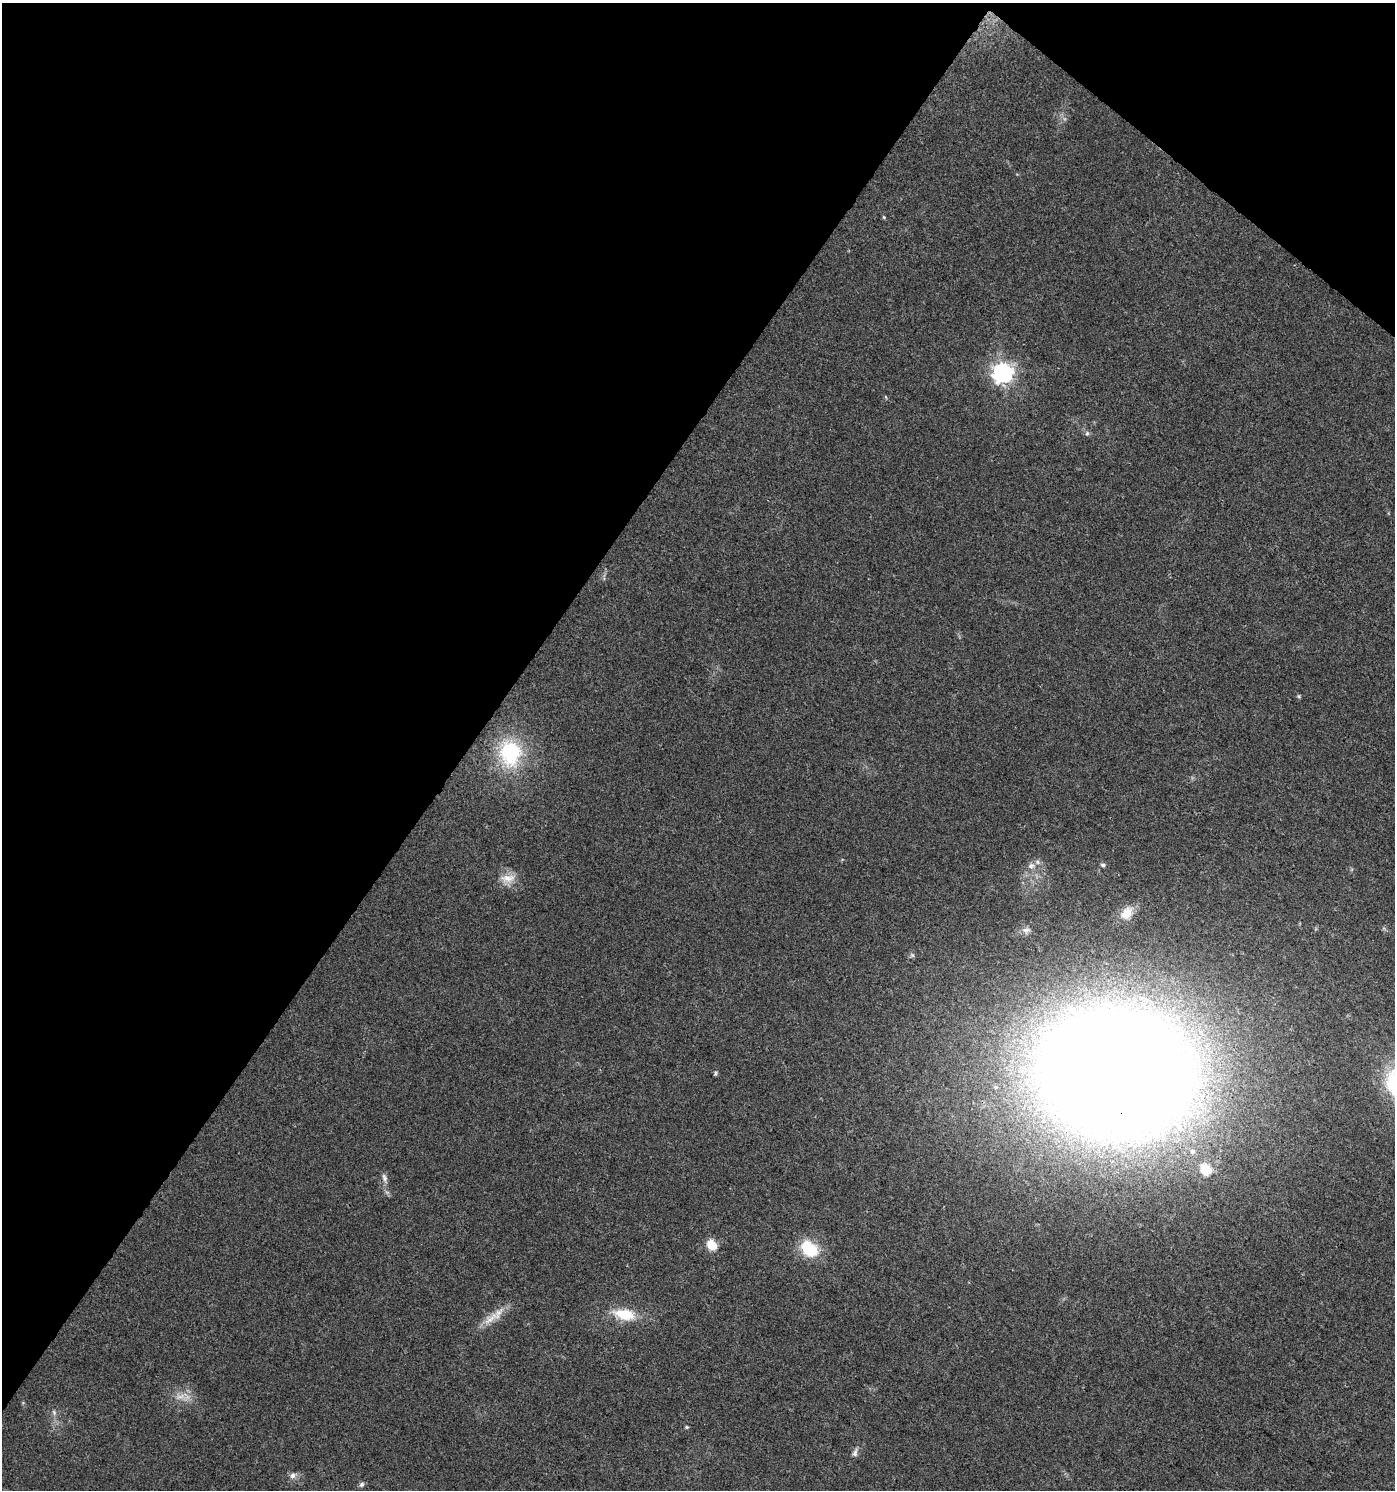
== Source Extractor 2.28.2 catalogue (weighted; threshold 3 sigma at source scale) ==
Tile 2 of 4 x 4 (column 2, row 1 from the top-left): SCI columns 1571-2963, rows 4467-5954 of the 5997 x 5955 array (HDU 1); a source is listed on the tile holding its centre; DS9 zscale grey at full resolution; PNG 1397 x 1492 px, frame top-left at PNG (2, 3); no overlay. Shown black and unused: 37% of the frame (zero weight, under 3 of 4 exposures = <1% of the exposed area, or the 3 px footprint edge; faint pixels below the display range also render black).
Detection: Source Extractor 2.28.2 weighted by HDU 2 'WHT'; one run over the whole footprint, this tile lists its part. Background 0.0437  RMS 0.0042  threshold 0.0188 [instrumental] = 3 sigma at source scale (4.5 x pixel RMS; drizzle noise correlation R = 1.50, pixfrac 1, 0.0396/0.0396 arcsec/px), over >= 5 px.
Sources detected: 27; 1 inside a brighter listed object's ellipse — not listed separately; the other 26 listed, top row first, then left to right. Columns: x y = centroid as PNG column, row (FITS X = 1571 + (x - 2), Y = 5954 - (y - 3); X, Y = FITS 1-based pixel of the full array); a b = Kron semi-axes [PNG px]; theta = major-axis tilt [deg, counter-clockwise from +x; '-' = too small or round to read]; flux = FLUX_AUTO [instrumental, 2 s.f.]
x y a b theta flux
884 217 5 4 - 0.44
1002 373 8 7 - 250
886 397 5 3 - 0.38
1087 433 7 6 - 0.85
1299 696 6 4 -89 0.54
510 753 30 25 -85 33
1103 865 6 5 - 0.81
1031 866 9 8 - 1.7
508 878 22 11 7 5.4
1127 913 20 13 48 6.3
1026 930 13 7 4 2
1115 1072 87 69 -9 2000
715 1073 6 4 70 0.62
1192 1151 7 7 - 1.5
1205 1169 6 6 - 27
384 1178 13 6 -74 1.7
712 1245 6 5 - 21
809 1249 21 14 -42 17
624 1314 26 13 -10 12
491 1318 27 10 39 6.5
180 1396 17 6 16 3.2
54 1412 7 5 -70 0.98
687 1427 4 4 - 0.52
855 1453 12 6 77 1.6
293 1476 8 7 - 1.8
361 1485 7 6 - 1.1
Overlapping masked pixels (flux is a lower limit): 1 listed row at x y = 1115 1072